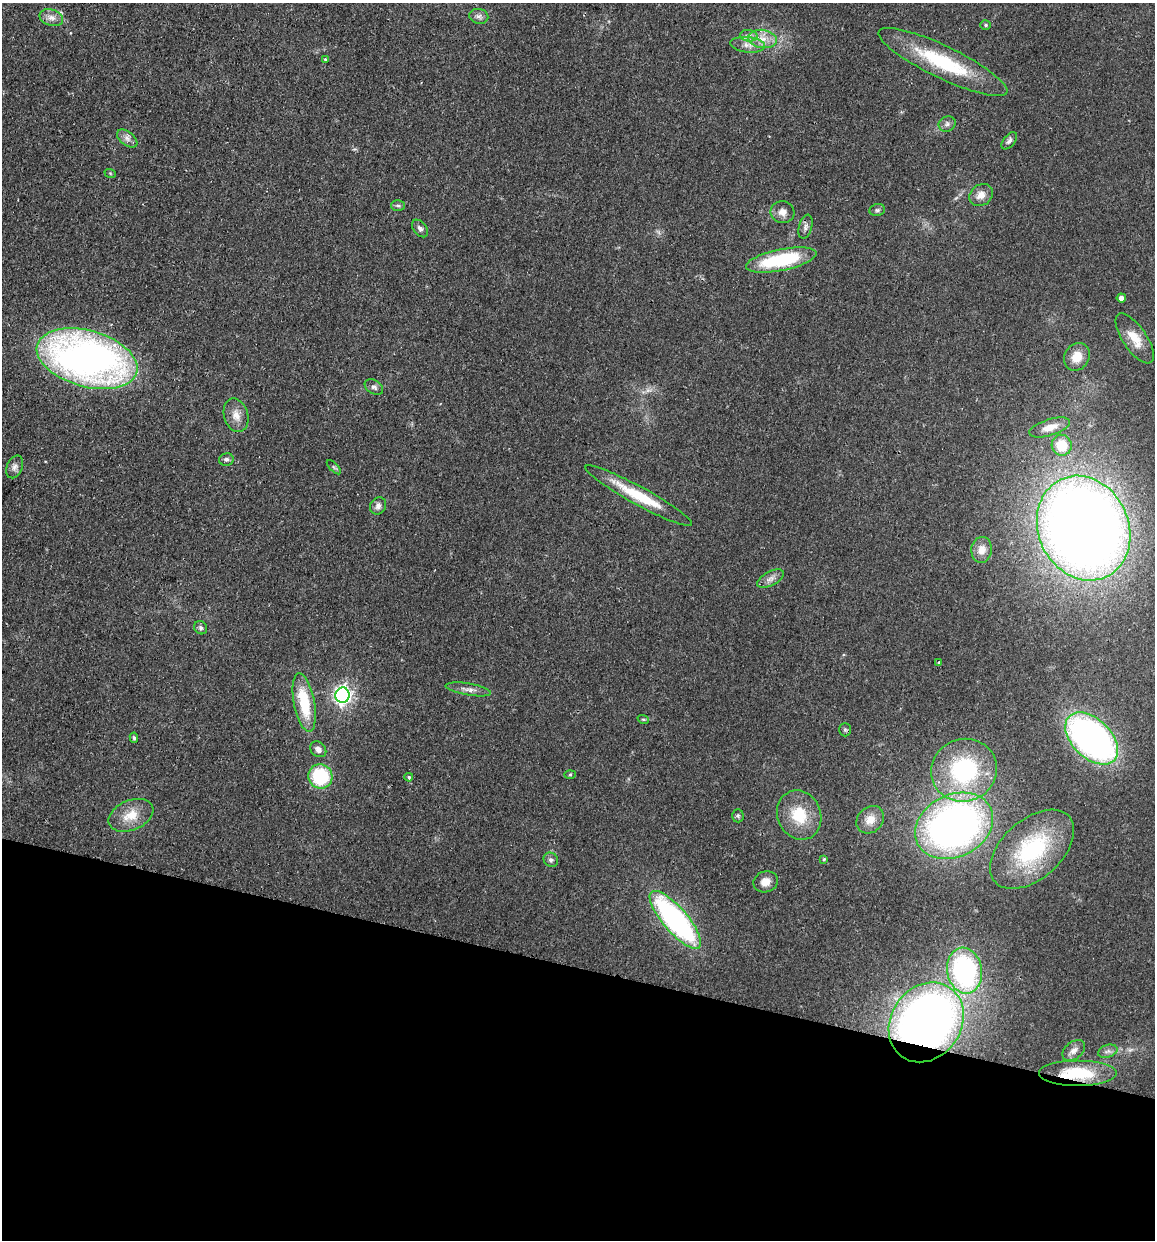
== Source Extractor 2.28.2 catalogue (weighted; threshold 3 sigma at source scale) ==
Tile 15 of 4 x 4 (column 3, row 4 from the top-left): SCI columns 2482-3634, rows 14-1251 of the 5081 x 4981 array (HDU 1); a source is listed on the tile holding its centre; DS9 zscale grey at full resolution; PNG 1157 x 1242 px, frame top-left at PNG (2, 3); each listed source drawn as its Kron ellipse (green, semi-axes under 4 px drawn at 4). Shown black and unused: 22% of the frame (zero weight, under 2 of 3 exposures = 3% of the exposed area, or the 3 px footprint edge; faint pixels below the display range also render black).
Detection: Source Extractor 2.28.2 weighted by HDU 2 'WHT'; one run over the whole footprint, this tile lists its part. Background 0.0478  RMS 0.0068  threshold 0.0307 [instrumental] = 3 sigma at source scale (4.5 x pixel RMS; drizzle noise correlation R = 1.50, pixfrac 1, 0.05/0.05 arcsec/px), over >= 5 px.
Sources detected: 65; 1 too faint to see at this stretch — neither listed nor drawn; the other 64 listed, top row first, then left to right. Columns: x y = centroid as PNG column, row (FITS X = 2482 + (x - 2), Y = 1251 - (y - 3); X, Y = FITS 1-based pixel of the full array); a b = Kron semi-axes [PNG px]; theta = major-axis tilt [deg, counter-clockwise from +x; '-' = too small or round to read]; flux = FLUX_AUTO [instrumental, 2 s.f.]
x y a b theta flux
479 16 9 7 -12 2.6
51 18 12 8 -17 4.3
986 25 5 4 - 0.96
749 36 9 6 -4 2.6
762 39 14 9 -8 7.6
748 45 17 8 -6 5.7
326 59 3 3 - 1.8
943 62 71 16 -26 53
947 124 9 7 28 2.2
127 139 12 7 -38 3.4
1009 141 10 5 50 2.1
110 173 6 3 -19 0.71
981 195 12 10 37 5.9
398 205 7 5 0 1.5
877 210 8 6 15 1.5
782 212 12 11 - 5
806 227 12 6 74 2.7
420 228 10 6 -51 2.4
781 260 36 10 11 52
1121 298 4 4 - 2.6
1135 338 29 12 -56 13
1077 357 14 12 57 10
87 359 52 28 -16 360
374 387 10 7 -32 2.2
236 415 17 12 -74 7.3
1050 427 21 8 17 8.8
1062 445 10 10 - 19
226 459 7 6 - 1.9
15 467 12 7 67 3
334 467 9 3 -45 1
639 496 60 9 -29 28
378 506 9 7 51 3
1084 528 54 45 -65 1100
981 550 13 10 85 5.4
771 579 14 7 27 3.8
201 628 7 6 - 1.7
939 663 3 3 - 1.3
468 689 23 6 -10 4.2
343 695 7 7 - 260
304 703 30 10 -79 29
643 719 6 3 -18 0.75
845 730 6 6 - 1.3
134 738 5 3 - 1.2
1092 738 31 19 -44 280
318 749 9 7 -43 3.5
964 770 33 31 17 77
570 774 6 4 2 0.76
320 776 12 12 - 43
409 777 4 3 - 1.2
131 815 23 15 23 13
799 815 25 21 -67 24
738 816 6 5 - 1.4
870 820 15 12 45 7.4
954 826 41 31 27 350
1032 849 49 29 42 65
824 859 4 4 - 0.93
551 860 7 6 - 1.9
766 882 12 10 19 6.1
675 920 36 12 -49 170
964 971 23 17 -79 120
926 1022 42 35 55 490
1074 1050 13 8 38 4
1108 1051 10 6 18 2.5
1077 1073 39 13 0 33
Overlapping masked pixels (flux is a lower limit): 2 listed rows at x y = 926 1022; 1077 1073